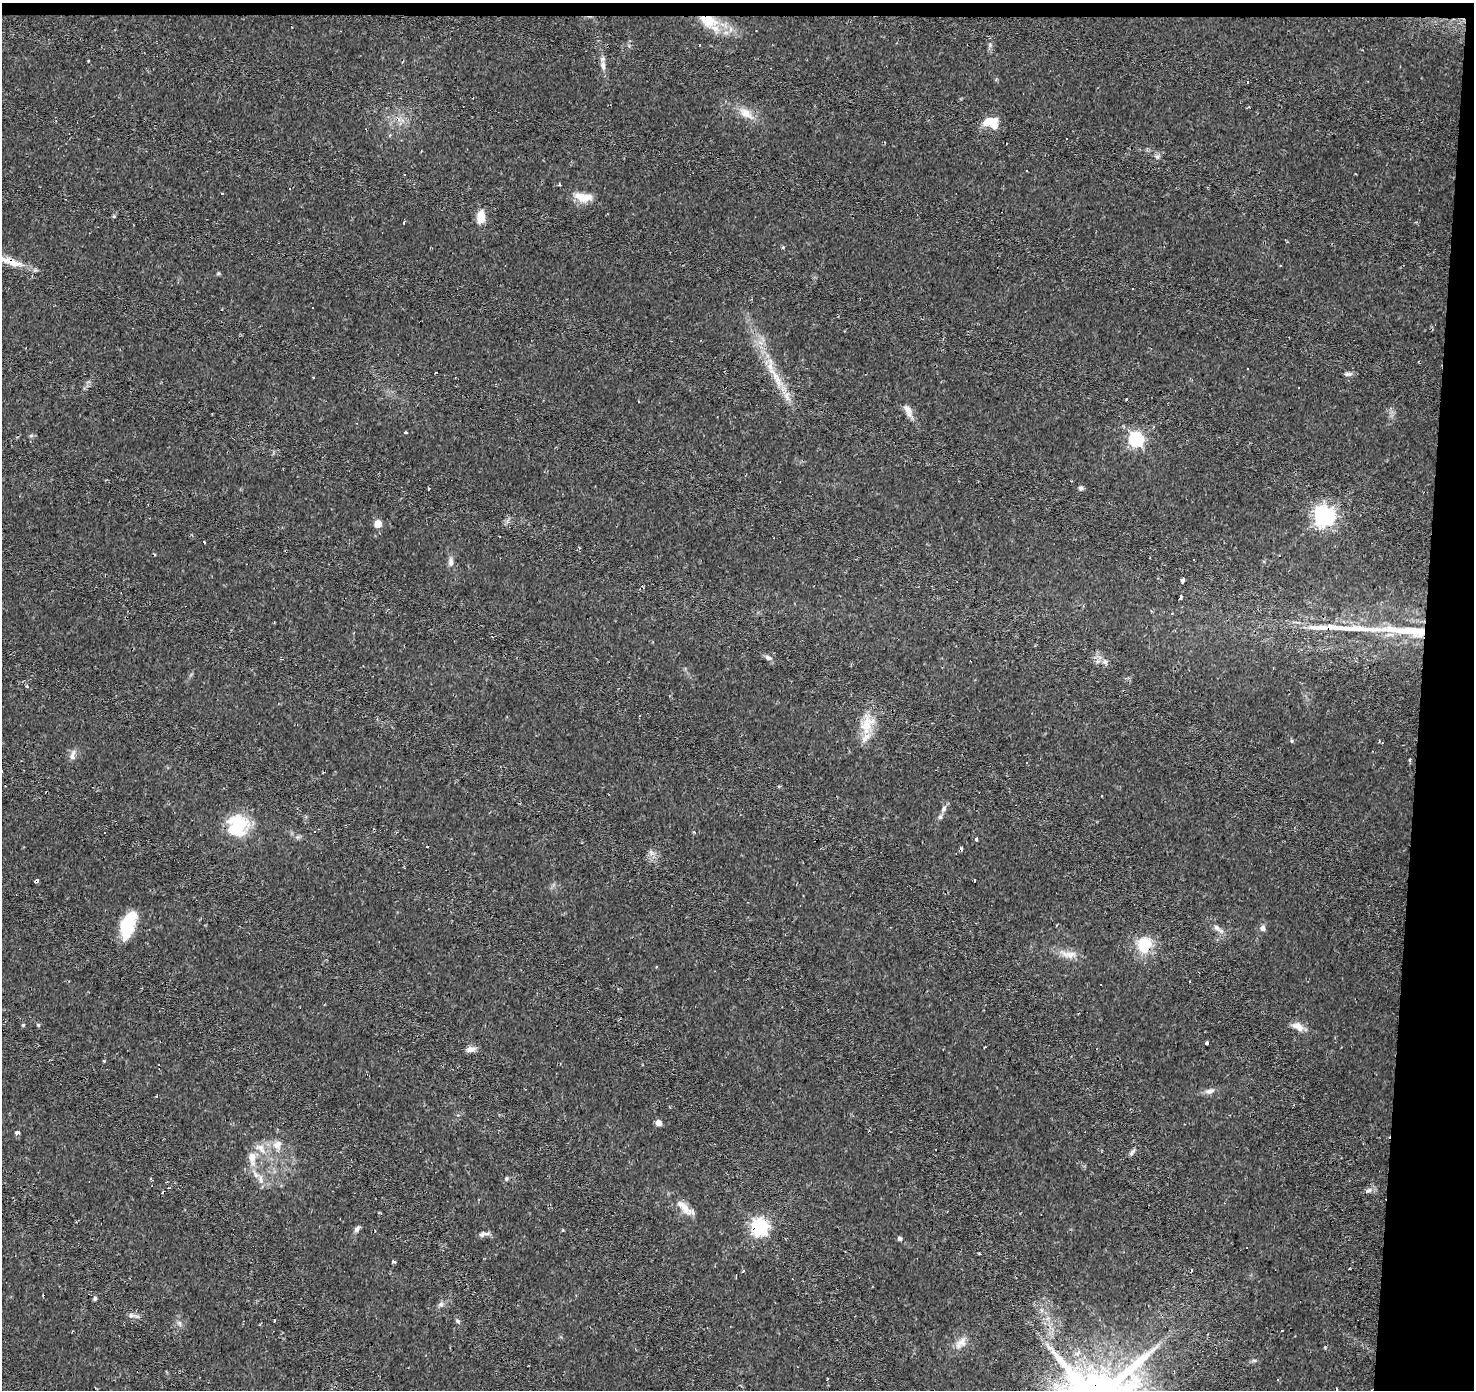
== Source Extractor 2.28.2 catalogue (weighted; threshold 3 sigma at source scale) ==
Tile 3 of 3 x 3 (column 3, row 1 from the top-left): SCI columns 2946-4417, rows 3001-4388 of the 4422 x 4663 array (HDU 1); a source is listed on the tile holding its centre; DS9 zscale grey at full resolution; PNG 1476 x 1392 px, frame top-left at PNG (2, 3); no overlay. Shown black and unused: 5% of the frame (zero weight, under 2 of 3 exposures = <1% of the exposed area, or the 3 px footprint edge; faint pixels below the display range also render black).
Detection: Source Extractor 2.28.2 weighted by HDU 2 'WHT'; one run over the whole footprint, this tile lists its part. Background 0.0434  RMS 0.0035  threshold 0.0159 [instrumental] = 3 sigma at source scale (4.5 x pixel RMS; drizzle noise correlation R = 1.50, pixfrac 1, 0.0396/0.0396 arcsec/px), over >= 5 px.
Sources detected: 123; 27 cosmic-ray / hot-pixel residue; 2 long thin detections or spike segments (spike, bleed or trail) — not listed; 6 inside a brighter listed object's ellipse — not listed separately; the other 88 listed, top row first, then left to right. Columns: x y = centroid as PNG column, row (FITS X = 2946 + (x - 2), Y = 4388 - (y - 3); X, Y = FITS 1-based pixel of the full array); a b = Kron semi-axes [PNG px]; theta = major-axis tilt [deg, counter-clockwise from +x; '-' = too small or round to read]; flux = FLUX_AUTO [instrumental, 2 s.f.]
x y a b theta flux
708 20 21 12 -20 11
603 65 11 7 -84 1.8
745 113 21 12 -33 4.9
994 123 15 10 76 4.6
1157 156 7 4 -18 0.68
559 184 4 3 - 0.38
221 193 3 3 - 1.1
581 196 20 13 -28 4.9
114 216 5 4 - 0.44
481 217 15 8 85 5
404 222 3 2 - 0.78
783 247 5 3 - 0.42
14 263 20 10 -8 4.4
312 307 3 3 - 0.72
1247 369 3 2 - 0.61
1348 374 12 5 5 1
776 377 41 9 -60 9.7
313 378 3 3 - 0.73
1298 388 3 3 - 0.77
1126 399 3 3 - 1.1
638 401 3 2 - 0.45
907 409 16 9 -44 2.5
405 432 3 3 - 3.8
31 436 7 4 19 0.54
1136 439 6 6 - 79
428 488 3 3 - 1.8
1081 488 5 5 - 1
1323 516 7 7 - 190
378 524 5 5 - 7.7
204 543 3 3 - 1
451 562 12 7 -88 1.6
1182 581 6 3 77 5
1180 597 4 3 - 2
1320 627 36 7 1 6.4
768 658 10 6 -26 1.2
1105 662 8 6 -38 1.2
27 686 5 3 - 0.42
867 724 29 17 60 8.5
1292 741 5 3 - 0.42
73 755 16 6 76 1.6
1410 760 4 3 - 1.9
1027 762 3 3 - 1.3
2 771 3 3 - 1.1
944 809 10 6 61 1.3
237 826 26 23 52 16
976 839 4 3 - 3.5
961 848 5 4 - 0.49
36 881 5 3 - 0.77
974 881 3 2 - 0.31
128 925 28 13 73 15
1216 928 13 7 -42 1.9
1263 928 7 6 - 1.3
1144 945 23 20 59 9.6
1069 955 25 9 -3 3.9
657 967 3 3 - 0.47
1100 984 3 3 - 1.2
23 1025 5 4 - 0.4
38 1025 5 4 - 0.46
1298 1026 17 9 -29 3.1
1208 1043 3 3 - 3.3
471 1049 12 6 1 2
1210 1091 13 7 16 1.7
659 1122 5 5 - 3.2
17 1133 4 4 - 1.3
277 1144 13 10 45 3.1
262 1150 15 6 -85 2.3
1132 1152 12 5 49 0.95
252 1158 21 10 -88 4.7
261 1179 14 4 87 1.5
506 1179 6 5 - 0.57
1369 1190 9 6 16 1.1
685 1208 30 9 -40 4.7
759 1227 7 7 - 110
357 1229 8 6 56 1.1
483 1234 13 6 10 1.4
899 1238 4 4 - 0.99
979 1254 3 2 - 0.59
393 1262 3 3 - 0.97
743 1271 4 3 - 0.37
1191 1271 3 3 - 3.3
736 1276 5 2 - 0.3
95 1298 5 5 - 0.64
441 1304 8 7 - 1.1
131 1315 12 6 -3 1.3
457 1321 7 5 -42 0.68
180 1323 9 4 -81 0.86
962 1342 16 10 32 3.2
1254 1360 6 4 -18 0.55
Overlapping masked pixels (flux is a lower limit): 7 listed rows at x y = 708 20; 14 263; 1323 516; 1320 627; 36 881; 1144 945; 759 1227
Isophote crosses this tile's border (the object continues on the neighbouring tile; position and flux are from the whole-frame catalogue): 1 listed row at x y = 2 771
Unlisted compact peaks at least as high as the median listed source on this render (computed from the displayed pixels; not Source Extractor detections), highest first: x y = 218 273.